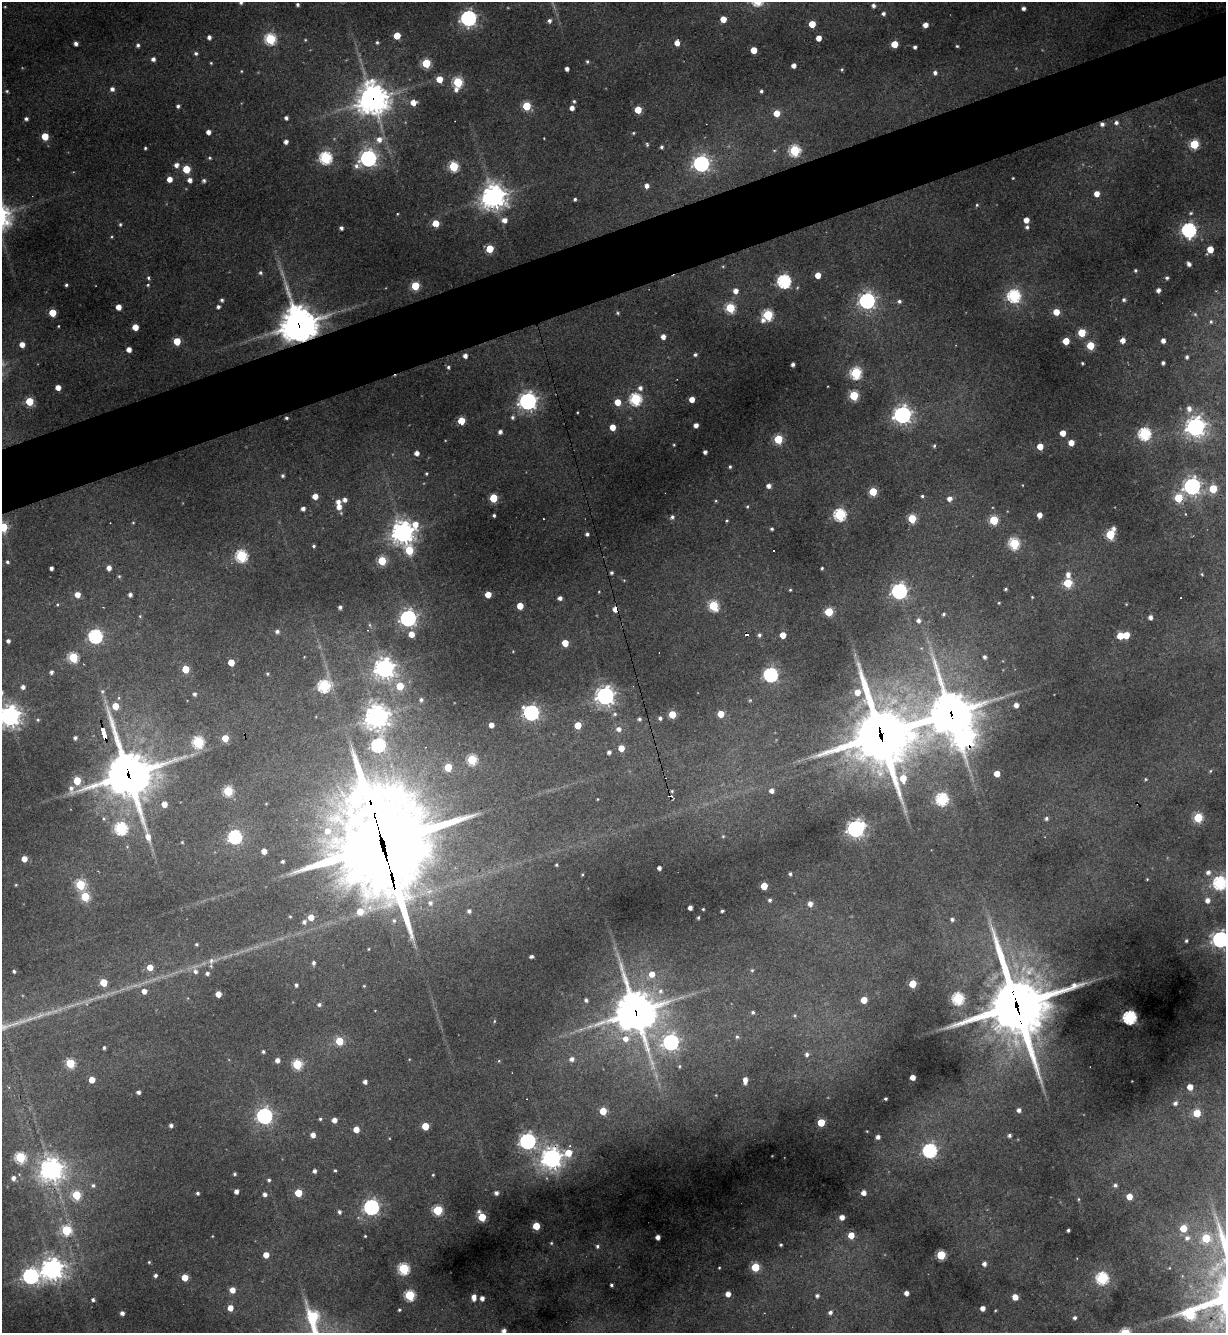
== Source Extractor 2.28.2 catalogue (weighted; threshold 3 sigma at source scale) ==
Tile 10 of 4 x 4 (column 2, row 3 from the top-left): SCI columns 1368-2591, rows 1332-2662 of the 5307 x 5324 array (HDU 1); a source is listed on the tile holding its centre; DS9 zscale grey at full resolution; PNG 1228 x 1335 px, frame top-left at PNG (2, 2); no overlay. Shown black and unused: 5% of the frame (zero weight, under 3 of 4 exposures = <1% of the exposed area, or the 3 px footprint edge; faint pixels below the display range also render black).
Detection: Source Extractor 2.28.2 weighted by HDU 2 'WHT'; one run over the whole footprint, this tile lists its part. Background 0.268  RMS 0.0096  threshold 0.0431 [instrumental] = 3 sigma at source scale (4.5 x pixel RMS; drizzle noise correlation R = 1.50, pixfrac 1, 0.05/0.05 arcsec/px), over >= 5 px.
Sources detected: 472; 6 cosmic-ray / hot-pixel residue — not listed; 1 inside a brighter listed object's ellipse — not listed separately; the other 465 listed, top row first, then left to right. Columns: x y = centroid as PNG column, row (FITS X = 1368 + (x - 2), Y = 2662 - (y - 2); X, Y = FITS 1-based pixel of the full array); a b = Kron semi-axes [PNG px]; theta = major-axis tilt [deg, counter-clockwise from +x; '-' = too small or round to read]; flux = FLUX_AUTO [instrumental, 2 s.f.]
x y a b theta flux
241 2 3 3 - 2.1
297 5 3 3 - 2.1
873 6 4 4 - 3.2
5 7 4 3 - 0.76
1023 8 4 3 - 3.3
883 13 4 4 - 2.8
468 18 6 6 - 350
723 19 5 5 - 12
549 21 5 5 - 3
812 24 5 5 - 22
925 25 5 4 - 7.2
397 36 5 5 - 20
209 37 4 4 - 3.8
819 38 4 4 - 10
270 39 6 6 - 95
305 40 5 4 - 1
377 42 5 4 - 1.6
677 43 5 4 - 10
76 44 4 4 - 3.7
894 44 5 5 - 23
138 45 5 5 - 2.4
957 46 4 3 - 1.1
915 47 4 3 - 2.5
754 50 5 4 - 19
196 53 5 5 - 2.2
153 59 5 4 - 4
587 61 4 3 - 1.6
211 63 3 3 - 1
426 63 5 5 - 56
794 65 4 4 - 6
567 69 4 4 - 4.4
842 69 5 4 - 1.2
241 71 4 3 - 0.81
935 73 5 4 - 3.2
439 79 5 5 - 17
458 82 5 5 - 79
112 89 5 5 - 3.7
456 89 7 5 79 3.9
7 91 5 4 - 1.3
761 91 4 3 - 2.1
373 99 11 11 - 1400
574 101 5 4 - 1.6
413 102 5 5 - 13
178 106 4 4 - 2.4
526 106 5 5 - 47
572 108 4 4 - 5.4
638 110 5 5 - 28
777 113 5 5 - 16
286 118 4 4 - 3.2
26 119 4 4 - 2.6
1116 122 5 5 - 3
1102 124 5 5 - 3.1
208 132 4 4 - 5.5
633 133 4 3 - 1.2
45 136 5 5 - 25
379 139 7 7 - 7.4
286 142 4 4 - 4.7
647 144 5 4 - 1.4
1194 144 5 5 - 58
662 147 4 3 - 2
145 148 3 3 - 1.2
794 150 6 6 - 99
209 158 4 3 - 1.2
325 158 6 6 - 140
368 158 7 7 - 410
701 164 6 6 - 340
176 165 5 5 - 5.1
453 166 5 5 - 78
186 169 5 5 - 31
1013 178 2 2 - 0.83
169 179 4 4 - 9.4
190 180 5 5 - 5.3
204 181 5 4 - 2.2
646 186 5 5 - 6.2
1097 194 4 4 - 10
493 197 9 8 - 940
575 199 4 3 - 1.8
977 205 4 4 - 1.2
1191 213 5 4 - 1.4
397 214 3 2 - 0.8
504 220 5 5 - 6.9
1026 220 4 4 - 9.8
435 223 5 4 - 26
120 224 5 4 - 1.6
1027 227 4 4 - 2.2
341 228 4 4 - 2.9
1189 230 6 6 - 240
490 249 5 5 - 37
1210 249 5 5 - 18
1189 264 4 4 - 4.2
1135 270 4 4 - 1.5
260 273 5 5 - 2
818 275 4 4 - 12
148 278 5 4 - 1.7
1167 278 4 4 - 2.2
784 281 6 6 - 200
66 285 3 3 - 1.6
148 285 4 4 - 1.1
415 286 5 5 - 45
1158 290 4 4 - 4.3
735 291 5 5 - 7.1
1014 296 6 6 - 160
222 300 4 4 - 2.2
1124 300 5 4 - 2.4
867 301 6 6 - 350
899 301 5 4 - 2.3
118 307 4 4 - 9.4
218 307 4 4 - 2.5
730 308 5 5 - 67
1056 312 5 5 - 16
52 313 5 5 - 30
618 313 5 4 - 1.2
1195 314 5 4 - 1.5
767 315 7 5 50 90
1211 322 6 4 -76 1.8
299 324 12 12 - 2500
58 326 3 2 - 0.76
135 327 5 4 - 16
1082 333 5 5 - 35
663 337 5 4 - 5.6
1122 340 5 4 - 8.5
177 341 5 5 - 25
1066 341 5 5 - 21
1163 341 4 4 - 5.3
22 344 5 4 - 8.8
1090 346 5 5 - 36
129 349 4 4 - 6.9
695 355 4 4 - 2.1
465 356 4 4 - 4.8
1187 357 5 4 - 2.2
1082 363 3 3 - 1.4
1163 363 4 3 - 2.5
793 364 4 3 - 3.5
448 367 5 5 - 1.8
856 373 6 5 - 110
58 387 4 4 - 8.8
640 388 6 6 - 4.1
854 395 5 5 - 65
635 399 6 6 - 120
692 399 5 4 - 9.2
29 401 5 5 - 39
528 401 7 7 - 510
618 402 5 5 - 16
1189 409 7 6 - 5.1
577 412 2 2 - 0.78
902 415 7 7 - 440
513 417 5 5 - 2.3
286 418 4 3 - 1.6
461 421 5 4 - 32
696 425 4 4 - 5.7
613 427 5 4 - 13
1196 427 7 7 - 580
500 432 4 4 - 3.8
1063 433 4 4 - 11
1144 434 6 6 - 150
778 439 5 5 - 52
1071 443 4 4 - 11
674 445 3 3 - 0.87
934 446 4 4 - 1.7
1040 446 5 4 - 14
705 452 4 4 - 3.8
417 453 5 5 - 5.9
730 467 4 3 - 1.6
426 473 4 4 - 1.2
283 476 4 4 - 2
768 486 4 4 - 5.2
1192 486 7 6 - 410
1213 489 5 5 - 37
873 492 5 5 - 39
315 496 4 4 - 9.9
922 496 4 4 - 1.6
493 498 5 5 - 37
1178 498 5 5 - 40
949 499 5 4 - 6.4
345 500 5 4 - 4.1
716 501 4 4 - 1.1
747 506 5 4 - 1.1
339 507 6 5 - 8.1
303 509 4 4 - 3.9
494 515 3 3 - 1.6
840 515 6 6 - 130
1039 515 4 4 - 7.3
672 517 6 5 - 2.8
912 519 5 5 - 47
994 520 5 5 - 55
727 521 4 3 - 1.1
133 522 4 3 - 0.94
415 524 10 7 -84 14
3 527 5 5 - 44
1113 528 4 4 - 3.2
772 529 3 3 - 1.7
403 532 8 8 - 740
587 534 4 4 - 2.5
1110 534 5 5 - 57
1014 544 6 5 - 100
314 546 4 4 - 1.6
409 550 6 5 - 46
773 550 3 3 - 2.6
241 556 6 6 - 110
382 561 5 5 - 47
7 562 4 4 - 1.7
51 568 4 4 - 3.4
109 568 5 4 - 5.9
822 568 3 3 - 1.4
611 573 4 3 - 2
1202 574 4 3 - 1.1
1068 575 6 5 - 5.4
119 576 4 4 - 1.3
1067 583 5 5 - 56
1005 589 3 3 - 1.5
790 590 3 3 - 1
899 591 6 6 - 330
77 595 5 5 - 9.7
130 595 4 4 - 3.1
488 595 5 4 - 14
1032 597 4 3 - 0.95
560 598 4 4 - 4.2
999 603 4 3 - 1
57 604 4 4 - 1.1
1126 604 3 3 - 0.73
520 606 5 4 - 15
713 606 6 5 - 73
340 607 5 4 - 2.6
616 609 5 4 - 12
829 612 5 5 - 50
943 614 5 4 - 1.9
140 616 4 3 - 0.91
1150 617 4 4 - 4.3
408 618 6 6 - 380
918 621 6 5 - 4
370 625 6 4 -89 1.5
277 631 5 5 - 3.1
411 634 5 5 - 11
759 635 5 5 - 2.5
783 635 4 4 - 16
1126 635 5 4 - 20
95 636 6 6 - 210
1120 636 5 5 - 20
8 641 4 4 - 3.2
565 643 5 5 - 18
73 657 5 5 - 70
304 657 3 3 - 0.61
985 657 4 4 - 3
231 662 5 4 - 18
384 668 7 7 - 610
185 669 5 5 - 26
51 672 4 4 - 3
267 674 4 3 - 1.2
771 675 6 6 - 220
324 686 6 6 - 120
400 686 5 5 - 27
23 687 5 5 - 4.2
102 691 7 5 45 2.2
857 692 5 5 - 11
194 694 5 4 - 2.3
605 696 7 7 - 500
421 700 5 5 - 2.3
1016 705 4 4 - 5.8
115 706 5 5 - 17
531 713 6 6 - 310
951 713 17 16 - 2800
615 714 5 4 - 1.9
672 714 5 5 - 27
721 714 5 4 - 20
9 716 8 8 - 640
376 717 8 8 - 810
660 718 3 3 - 2.2
639 719 4 4 - 2.1
38 720 6 4 21 1.5
491 725 4 4 - 7.2
578 725 5 5 - 21
618 729 6 6 - 4.5
103 733 11 3 -74 89
881 735 26 22 -72 4800
75 738 4 4 - 2.6
225 738 5 5 - 19
965 738 10 9 - 630
198 742 6 6 - 100
378 745 6 6 - 180
621 748 5 4 - 13
609 752 4 4 - 3
472 760 5 5 - 70
448 767 5 5 - 33
1210 771 5 4 - 1.1
997 774 4 4 - 13
128 775 23 19 -73 3100
903 778 7 6 - 17
1146 779 4 4 - 1.1
77 781 5 5 - 29
228 791 5 5 - 67
772 791 5 5 - 5.4
597 799 3 2 - 0.67
942 799 6 6 - 130
164 804 5 5 - 9.1
1046 818 5 4 - 2.6
1198 818 5 5 - 60
121 828 6 6 - 130
856 829 7 7 - 410
723 836 5 4 - 1.2
235 837 6 6 - 170
182 842 4 4 - 1.1
382 843 55 33 -75 15000
264 851 4 4 - 8
24 859 4 4 - 10
283 861 3 3 - 2
556 865 3 3 - 1.2
659 868 4 4 - 3.9
1208 872 6 5 - 4.5
790 874 3 3 - 1.9
1147 879 3 3 - 0.82
1220 883 6 6 - 160
16 885 4 3 - 0.86
80 885 6 5 - 63
764 886 5 5 - 24
85 897 5 5 - 46
770 900 4 3 - 2.2
1207 900 5 5 - 5.8
430 903 7 7 - 4.1
810 904 5 5 - 5.9
690 908 4 4 - 4.9
703 909 3 3 - 1.1
360 911 7 7 - 15
469 911 5 5 - 3.1
722 911 3 3 - 1.9
290 917 4 4 - 1
311 917 5 5 - 11
698 918 3 3 - 1.4
952 919 5 4 - 2.5
304 922 6 5 - 3.1
1220 939 6 6 - 380
1186 941 3 3 - 1.6
196 944 4 3 - 1.4
531 956 4 3 - 2.4
211 961 9 8 - 4.7
313 963 5 4 - 2.6
150 967 5 5 - 13
752 970 5 5 - 1.3
14 971 3 3 - 1.8
195 971 7 6 - 4.3
207 973 5 4 - 2.7
652 974 6 6 - 9.6
103 982 5 5 - 24
912 984 5 5 - 33
296 985 4 3 - 2.3
144 991 5 5 - 6.5
660 991 8 7 - 4.6
218 994 4 4 - 10
958 998 6 6 - 120
586 1000 5 4 - 2.3
864 1000 5 5 - 18
319 1005 5 5 - 2.4
1016 1006 28 22 -74 5300
636 1012 16 15 - 2600
753 1012 4 4 - 2
1130 1017 6 6 - 220
494 1021 5 3 - 0.98
581 1029 9 4 19 3
737 1037 6 4 -75 1.8
625 1039 8 8 - 9.7
339 1041 5 5 - 33
671 1042 7 6 - 340
104 1048 4 3 - 1.6
263 1052 4 4 - 1.9
807 1054 5 5 - 3.1
572 1059 6 5 - 5
277 1060 5 4 - 5.7
499 1061 4 3 - 0.9
70 1063 5 5 - 54
297 1064 5 5 - 70
679 1066 4 4 - 1.2
913 1077 4 4 - 8.9
92 1080 5 4 - 13
745 1080 7 4 87 7
365 1082 4 4 - 4.1
1190 1087 5 4 - 11
138 1092 4 4 - 3.3
885 1099 3 3 - 1.6
1175 1103 5 4 - 3.3
1019 1110 5 5 - 3.9
603 1111 5 5 - 25
1197 1113 5 5 - 33
264 1116 6 6 - 340
320 1119 4 4 - 1.5
334 1120 4 4 - 7
821 1122 5 5 - 31
171 1125 4 4 - 3
425 1126 5 5 - 24
356 1129 5 4 - 12
313 1135 5 4 - 6.5
1009 1135 4 4 - 2.7
878 1137 4 4 - 4.3
528 1141 6 6 - 370
570 1146 5 4 - 1.5
930 1151 6 6 - 210
568 1153 7 6 - 22
20 1157 6 5 - 92
552 1158 8 8 - 640
51 1169 9 8 - 740
335 1170 4 3 - 1.2
314 1171 4 4 - 3.2
235 1174 3 3 - 1.7
433 1175 3 3 - 0.94
13 1178 6 5 - 4.5
269 1180 4 4 - 1.9
93 1185 6 5 - 2.3
1115 1185 6 5 - 2.6
236 1191 4 4 - 4.7
198 1193 3 3 - 1.9
298 1193 5 5 - 26
496 1193 4 4 - 3.5
863 1193 4 4 - 6.9
265 1194 4 4 - 3.6
76 1195 5 5 - 49
1129 1197 5 5 - 13
1079 1199 5 3 - 1
371 1207 6 6 - 300
438 1210 5 5 - 70
479 1211 6 5 - 2.1
339 1212 5 4 - 2.7
482 1217 5 5 - 34
842 1217 4 4 - 7.4
536 1226 5 5 - 28
1183 1228 5 5 - 23
66 1230 6 6 - 56
1068 1230 3 3 - 1.8
851 1235 5 5 - 16
212 1236 4 2 - 0.59
365 1236 3 3 - 0.94
658 1237 4 4 - 6
1187 1238 7 7 - 3.8
1206 1238 5 5 - 46
551 1243 5 5 - 1.5
781 1245 3 3 - 1.6
597 1246 6 5 - 2.6
266 1255 5 4 - 11
941 1255 5 5 - 64
149 1262 4 3 - 1.1
984 1264 4 4 - 4.4
755 1267 5 5 - 46
719 1268 3 3 - 0.89
52 1269 8 8 - 700
403 1269 6 5 - 100
155 1275 4 4 - 2.6
31 1276 7 7 - 310
185 1277 5 5 - 16
1102 1278 6 6 - 130
611 1285 3 3 - 1.9
232 1290 5 5 - 8.9
906 1293 4 4 - 5.6
728 1294 4 4 - 7.5
410 1295 5 5 - 84
817 1296 5 5 - 2.9
474 1297 7 4 -89 7
1015 1297 5 4 - 11
482 1298 4 4 - 5.1
93 1300 4 3 - 2.4
230 1308 5 5 - 10
983 1308 4 4 - 6.1
399 1310 3 3 - 1.1
830 1312 5 5 - 3.4
122 1313 4 4 - 3.9
1190 1315 16 7 33 98
313 1316 11 7 -79 86
1075 1318 3 3 - 2.2
504 1331 4 4 - 4.4
Overlapping masked pixels (flux is a lower limit): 13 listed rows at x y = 373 99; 1102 124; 299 324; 616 609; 951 713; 103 733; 881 735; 965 738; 128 775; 382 843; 1016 1006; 636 1012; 552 1158
Isophote crosses this tile's border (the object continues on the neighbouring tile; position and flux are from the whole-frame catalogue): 6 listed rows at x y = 241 2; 3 527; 9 716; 1220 883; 1220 939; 504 1331